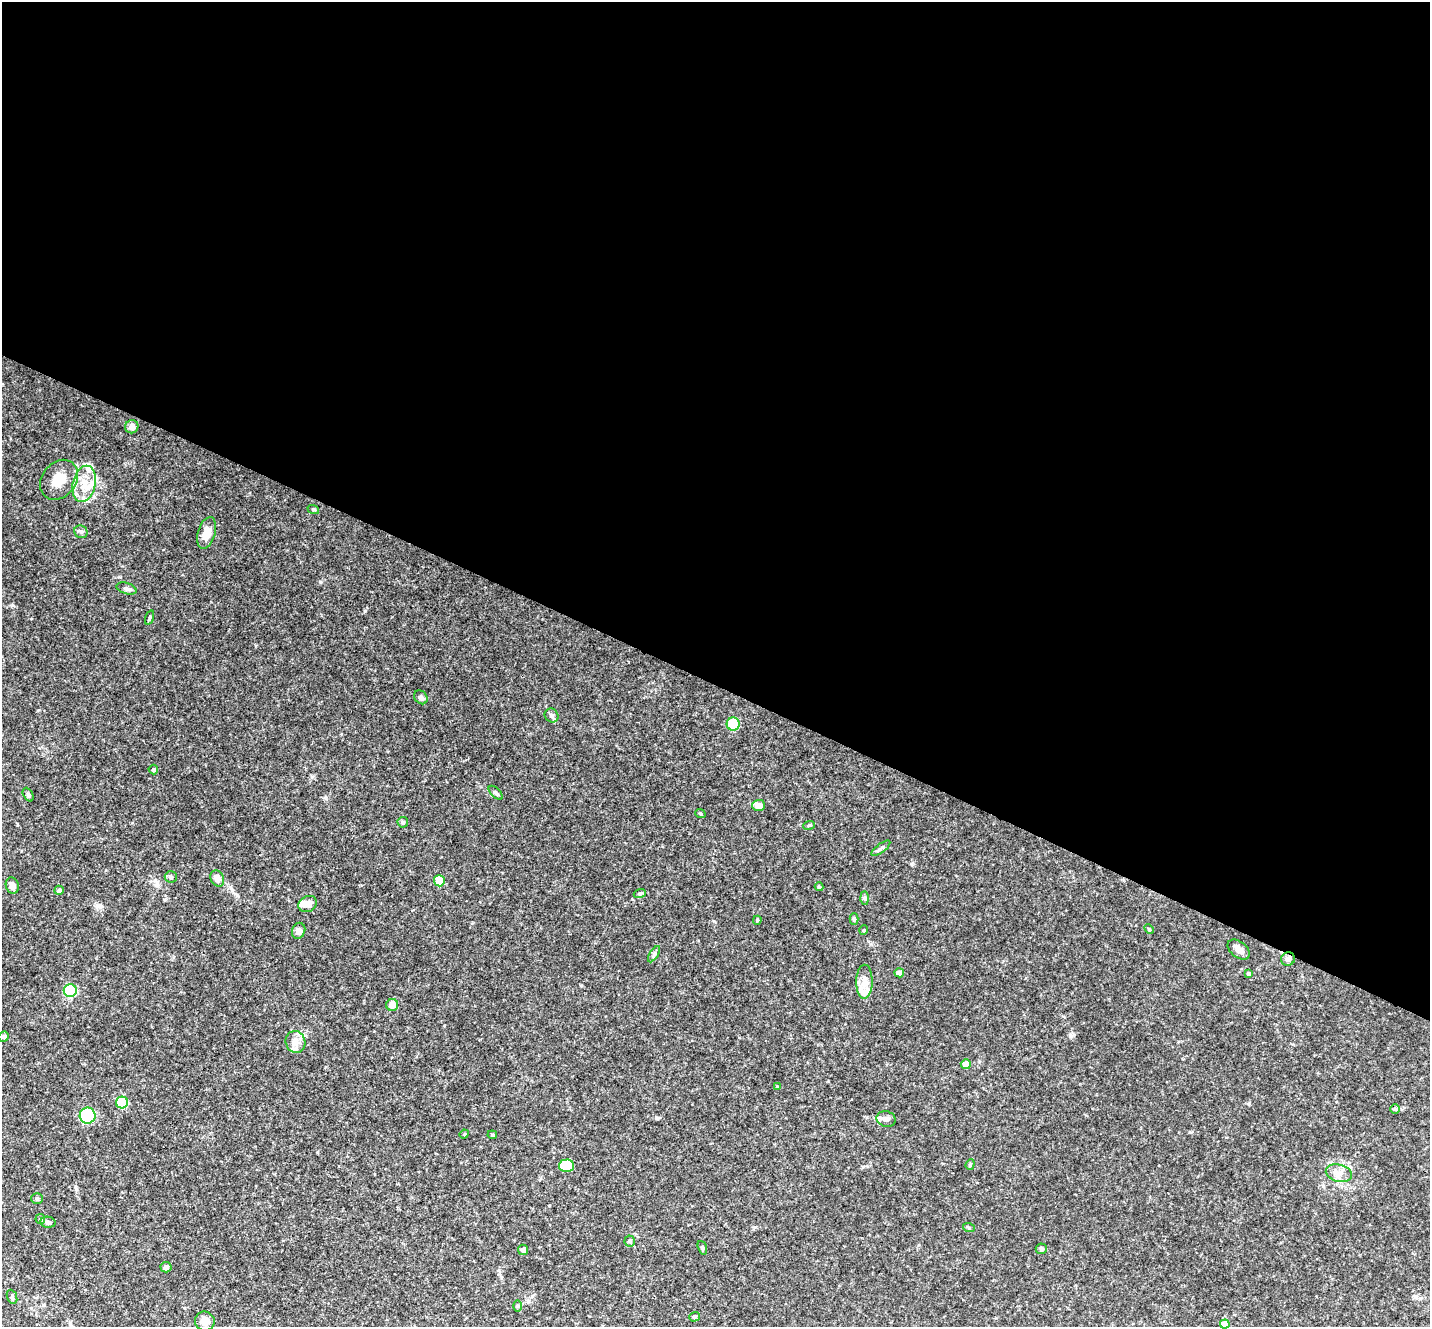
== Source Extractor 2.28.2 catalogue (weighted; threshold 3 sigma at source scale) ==
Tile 3 of 4 x 4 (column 3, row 1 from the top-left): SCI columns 2860-4287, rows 4123-5447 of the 5721 x 5732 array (HDU 1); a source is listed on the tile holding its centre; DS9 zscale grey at full resolution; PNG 1432 x 1329 px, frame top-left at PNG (2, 2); each listed source drawn as its Kron ellipse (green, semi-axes under 4 px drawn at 4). Shown black and unused: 52% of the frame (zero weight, under 3 of 4 exposures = <1% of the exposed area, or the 3 px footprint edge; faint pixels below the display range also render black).
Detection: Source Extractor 2.28.2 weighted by HDU 2 'WHT'; one run over the whole footprint, this tile lists its part. Background 0.0903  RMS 0.0067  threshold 0.03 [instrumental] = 3 sigma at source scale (4.5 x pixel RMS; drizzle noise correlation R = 1.50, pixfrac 1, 0.05/0.05 arcsec/px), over >= 5 px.
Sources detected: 74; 1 inside a brighter object's white glare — neither listed nor drawn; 5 inside a brighter listed object's ellipse — not listed separately; the other 68 listed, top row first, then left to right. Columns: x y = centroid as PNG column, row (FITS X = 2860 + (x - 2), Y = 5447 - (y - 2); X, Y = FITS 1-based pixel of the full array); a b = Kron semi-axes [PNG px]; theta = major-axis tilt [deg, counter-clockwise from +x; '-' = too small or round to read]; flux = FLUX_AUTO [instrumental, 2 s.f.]
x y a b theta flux
132 427 7 6 - 3.9
59 480 22 17 52 12
84 484 18 11 78 11
313 509 6 4 -19 0.8
81 532 7 6 - 1.6
207 533 16 8 74 7.3
127 589 10 5 -17 1.6
150 617 7 3 71 0.8
421 697 7 6 - 2
552 715 7 6 - 1.9
733 724 6 6 - 19
153 770 5 5 - 1.1
496 793 9 4 -44 1.4
28 795 7 5 -63 1.1
759 805 6 5 - 5.2
700 813 5 3 - 0.62
403 822 5 5 - 1.1
809 825 6 3 18 0.78
881 848 11 4 36 1.4
171 877 6 6 - 1.6
217 878 8 6 -63 5.1
439 881 5 5 - 11
12 885 8 6 -73 4.2
819 887 4 3 - 0.76
59 890 5 4 - 0.86
640 893 6 4 19 0.85
864 898 6 4 -89 1.1
308 904 9 7 28 4.2
854 919 6 4 -90 1
757 920 4 3 - 0.72
1149 929 5 3 - 0.67
864 930 5 3 - 0.55
299 931 8 6 71 3.3
1239 950 12 8 -39 3.2
654 954 9 4 58 1.3
1288 959 7 6 - 2.1
899 973 5 4 - 3.8
1248 973 4 4 - 1.3
864 982 17 8 89 5.2
70 991 6 6 - 48
392 1005 6 6 - 5.7
4 1037 5 5 - 1.3
295 1042 11 10 - 5
966 1064 5 5 - 4.7
777 1086 3 3 - 0.69
122 1102 6 6 - 35
1395 1109 5 5 - 0.98
88 1116 8 8 - 30
886 1119 10 7 -16 2.9
464 1134 5 4 - 0.87
492 1135 5 4 - 0.82
970 1164 5 4 - 0.89
566 1166 7 6 - 17
1339 1173 13 8 -14 5.3
37 1199 6 5 - 1
40 1219 5 4 - 0.74
48 1222 7 5 -10 1.7
969 1228 6 4 -19 0.86
630 1241 5 5 - 0.97
702 1248 7 4 -71 0.93
1041 1249 5 5 - 1.1
523 1250 5 5 - 2.8
166 1267 5 5 - 1.9
12 1297 7 4 -67 1.1
518 1306 6 4 88 0.83
695 1317 5 4 - 0.94
205 1321 10 9 - 6.1
1225 1324 4 4 - 8.9
Overlapping masked pixels (flux is a lower limit): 1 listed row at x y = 1288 959
Isophote crosses this tile's border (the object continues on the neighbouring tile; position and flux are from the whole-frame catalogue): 2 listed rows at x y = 12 885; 1225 1324
Unlisted compact peaks at least as high as the median listed source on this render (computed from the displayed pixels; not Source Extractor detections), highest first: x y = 320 582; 365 611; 97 906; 912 864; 12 605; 326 798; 1071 1036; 38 710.